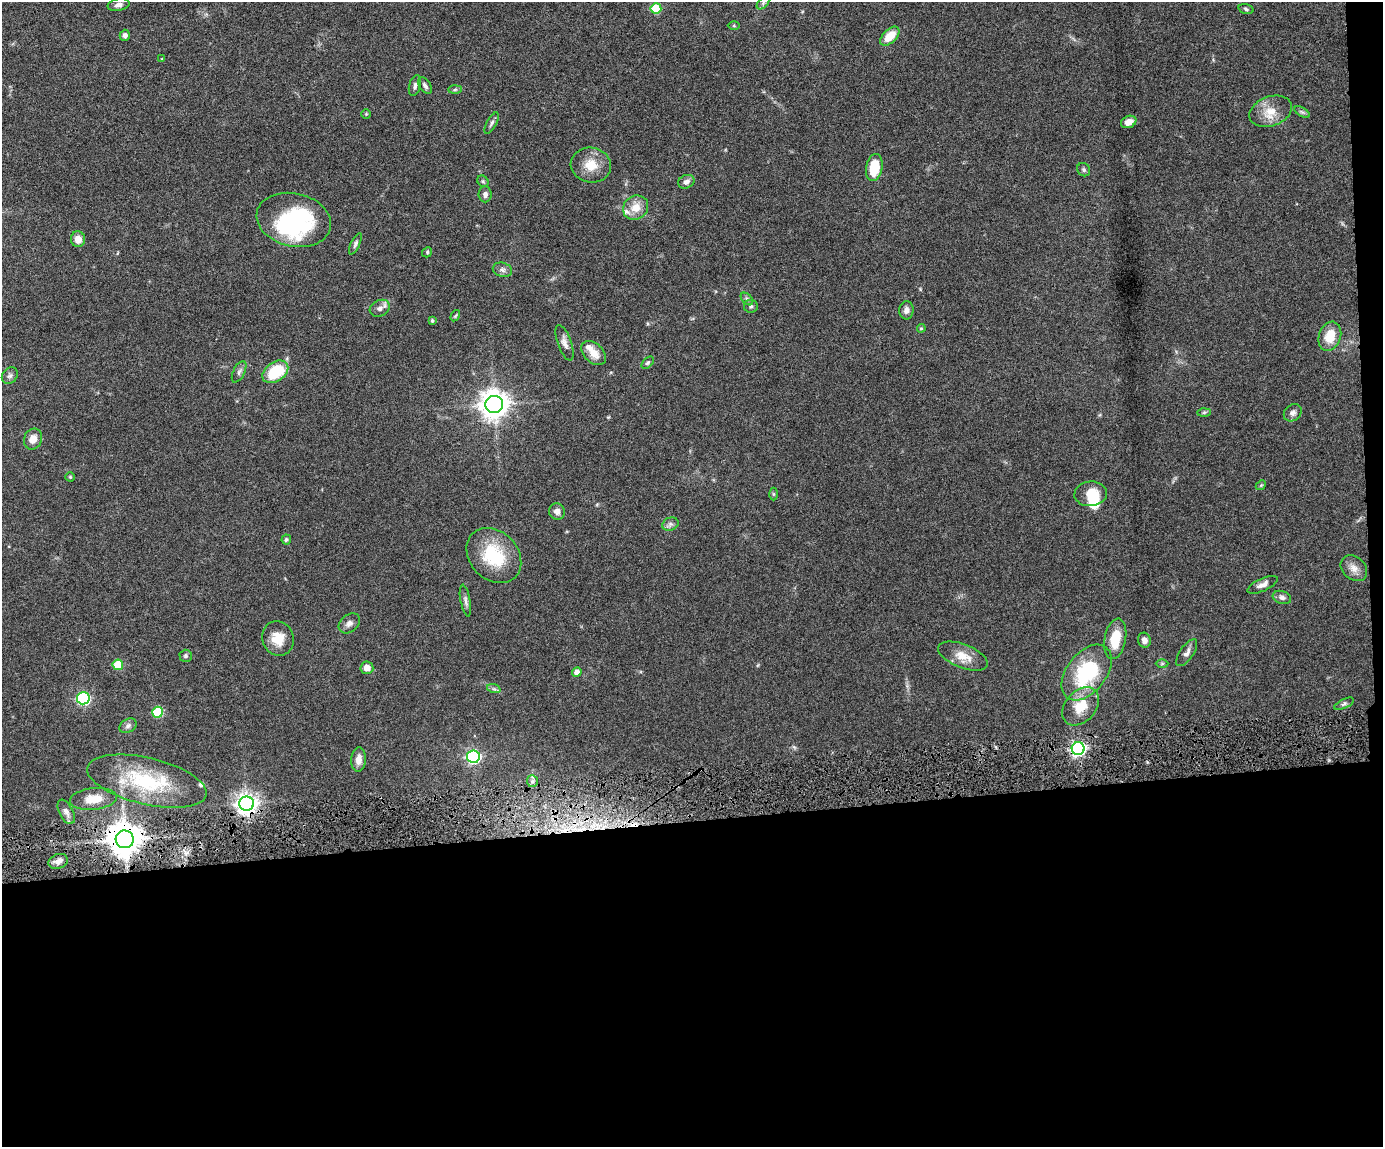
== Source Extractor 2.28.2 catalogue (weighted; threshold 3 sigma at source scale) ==
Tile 12 of 3 x 4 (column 3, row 4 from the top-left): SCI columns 3004-4384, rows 2-1146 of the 4519 x 4583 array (HDU 1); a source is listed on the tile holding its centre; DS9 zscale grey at full resolution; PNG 1385 x 1149 px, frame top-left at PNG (2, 2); each listed source drawn as its Kron ellipse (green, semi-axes under 4 px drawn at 4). Shown black and unused: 30% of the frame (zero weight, under 4 of 8 exposures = <1% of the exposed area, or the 3 px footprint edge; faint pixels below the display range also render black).
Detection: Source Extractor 2.28.2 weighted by HDU 2 'WHT'; one run over the whole footprint, this tile lists its part. Background 0.0445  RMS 0.0037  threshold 0.0153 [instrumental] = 3 sigma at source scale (4.09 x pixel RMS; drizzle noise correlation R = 1.36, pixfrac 0.8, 0.05/0.05 arcsec/px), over >= 5 px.
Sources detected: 93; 2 inside a brighter object's white glare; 1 cosmic-ray / hot-pixel residue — neither listed nor drawn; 4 inside a brighter listed object's ellipse — not listed separately; the other 86 listed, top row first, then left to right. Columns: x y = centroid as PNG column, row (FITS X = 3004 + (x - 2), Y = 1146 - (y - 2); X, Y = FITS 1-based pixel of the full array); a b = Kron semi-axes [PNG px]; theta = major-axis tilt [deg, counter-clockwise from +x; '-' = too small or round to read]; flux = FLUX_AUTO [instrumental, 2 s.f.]
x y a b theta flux
763 3 7 4 46 0.64
119 5 11 6 10 1.3
656 8 5 5 - 13
1246 9 7 4 -17 0.66
734 26 6 4 -1 0.44
125 35 5 5 - 1.1
890 36 12 6 44 5.9
162 59 4 3 - 0.27
415 86 10 5 74 1
425 86 9 5 -57 0.99
455 90 7 4 1 0.56
1271 111 22 15 20 5.9
1302 112 9 3 -31 0.65
366 114 5 5 - 0.37
1129 122 8 6 24 2.9
492 123 12 4 61 0.88
591 165 20 17 -10 6.3
874 168 14 8 79 9.9
1084 170 7 6 - 0.74
483 181 6 5 - 0.56
686 182 8 6 22 1.5
485 194 8 6 -84 1.3
636 208 13 11 36 4.5
294 220 38 26 -13 40
78 239 8 7 - 2.8
355 244 11 4 65 0.81
427 252 5 4 - 0.44
502 270 10 7 -15 1.2
747 299 7 4 -46 0.73
751 306 7 6 - 0.83
380 308 10 8 27 1.8
906 310 9 7 82 1.6
455 316 6 3 59 0.38
432 321 4 4 - 0.61
921 328 4 3 - 0.42
1330 336 15 11 70 6.5
565 343 19 6 -71 1.9
594 353 14 9 -42 3.8
648 363 7 4 45 0.63
239 372 11 6 64 1.1
275 372 14 9 35 15
10 376 9 7 51 1.1
494 404 9 8 - 440
1204 412 6 4 2 0.54
1293 413 10 8 42 1.5
33 439 11 9 66 3.2
70 477 5 5 - 0.42
1261 485 5 4 - 0.43
773 494 6 4 -89 0.46
1091 494 16 12 5 6.6
557 511 8 8 - 1.6
670 524 8 6 21 1.1
286 540 5 5 - 0.55
494 556 30 24 -46 18
1354 568 15 11 -43 2.7
1263 585 16 6 25 1.9
1282 597 9 6 -18 1.2
465 601 16 5 -79 1.3
349 623 12 8 41 1.7
278 638 17 15 -68 5.8
1115 639 21 10 80 8.2
1144 640 7 6 - 1.6
1187 653 16 6 55 1.7
186 656 6 6 - 0.71
963 656 26 11 -21 5.2
1162 664 6 4 1 0.51
118 665 5 5 - 11
367 668 6 6 - 2.5
577 672 5 4 - 2.1
1087 673 32 19 52 26
494 689 7 4 -18 0.7
83 698 6 6 - 47
1344 704 10 4 26 0.77
1081 706 22 15 48 7.6
157 712 5 5 - 17
128 726 9 6 30 1.1
1078 749 6 6 - 89
473 757 6 6 - 58
359 760 12 7 84 2.5
147 781 61 23 -13 27
532 781 6 5 - 0.77
93 799 23 11 6 5.6
247 804 7 7 - 230
66 812 13 6 -63 1.8
125 839 9 9 - 790
58 861 10 7 20 1.6
Overlapping masked pixels (flux is a lower limit): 3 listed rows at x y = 1078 749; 247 804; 125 839